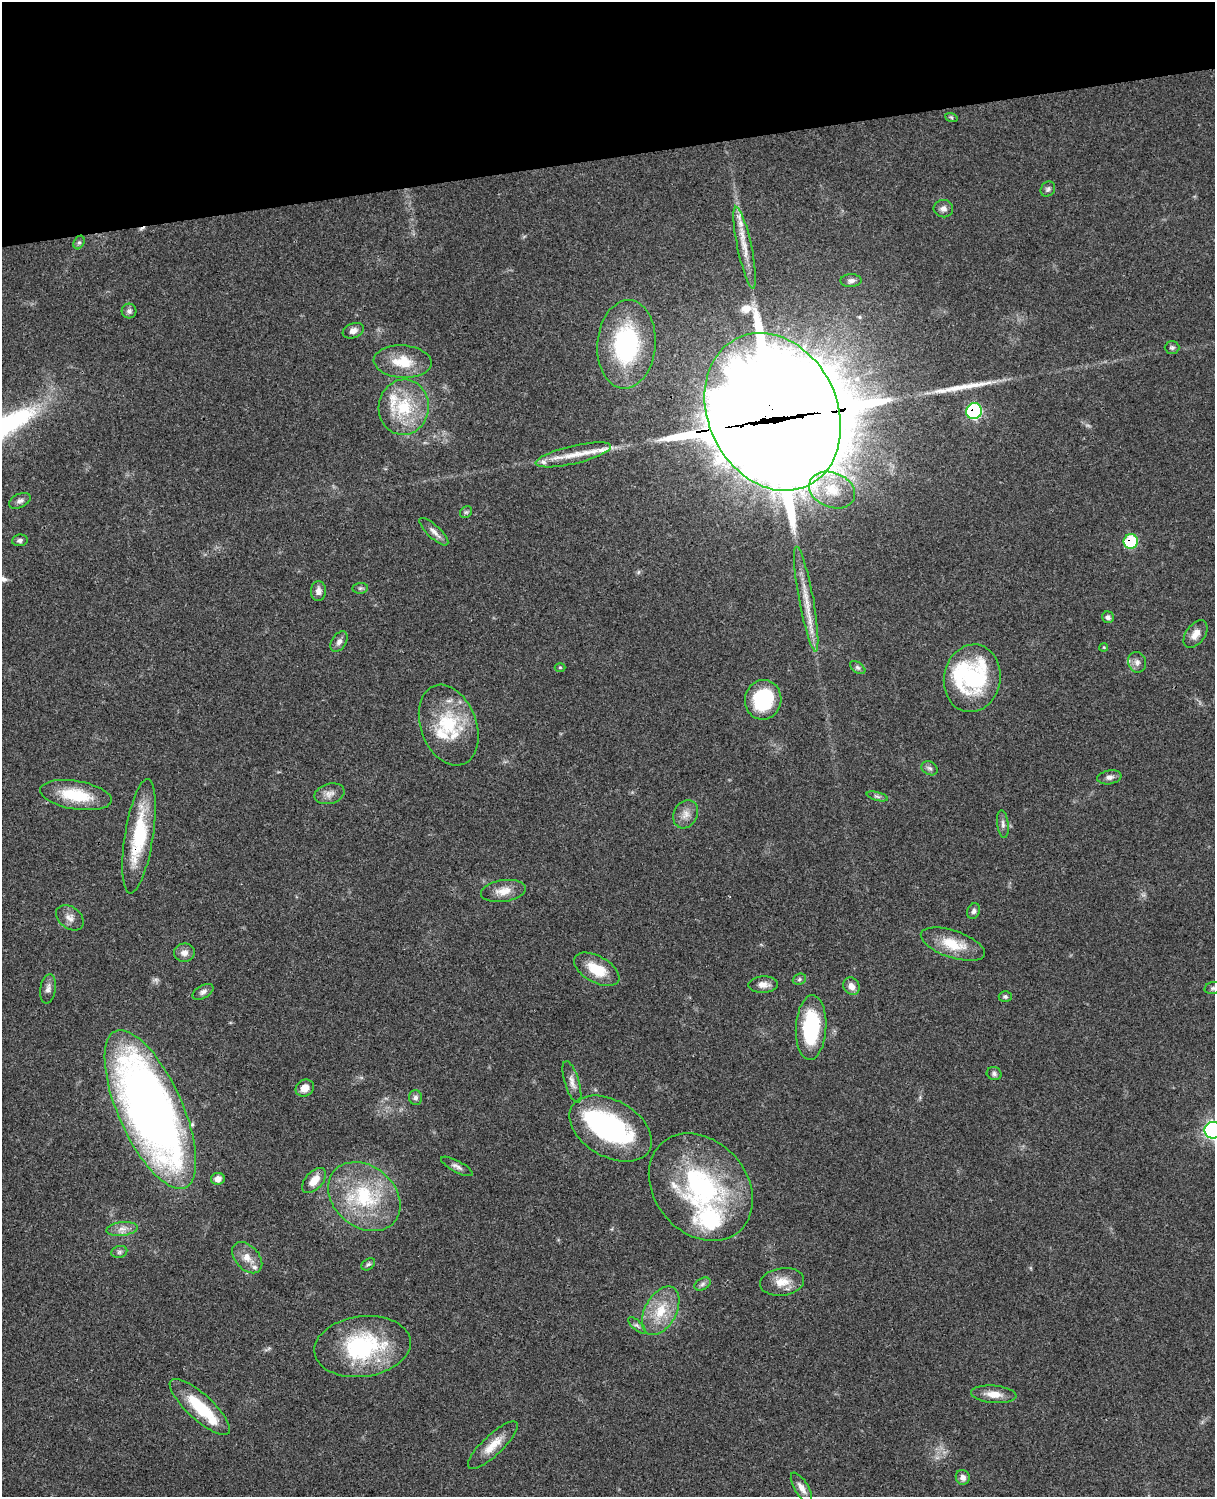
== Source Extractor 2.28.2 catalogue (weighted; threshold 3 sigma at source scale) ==
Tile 3 of 4 x 3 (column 3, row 1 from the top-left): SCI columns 2544-3756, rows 3269-4763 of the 5087 x 4928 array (HDU 1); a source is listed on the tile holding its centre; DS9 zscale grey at full resolution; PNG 1217 x 1499 px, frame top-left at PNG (2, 2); each listed source drawn as its Kron ellipse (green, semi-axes under 4 px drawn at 4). Shown black and unused: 10% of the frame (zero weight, under 3 of 4 exposures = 6% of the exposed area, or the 3 px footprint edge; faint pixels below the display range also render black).
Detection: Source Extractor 2.28.2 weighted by HDU 2 'WHT'; one run over the whole footprint, this tile lists its part. Background 0.0799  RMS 0.0058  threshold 0.0263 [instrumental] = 3 sigma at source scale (4.5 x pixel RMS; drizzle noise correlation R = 1.50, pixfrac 1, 0.05/0.05 arcsec/px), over >= 5 px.
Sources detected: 100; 6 inside a brighter object's white glare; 1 cosmic-ray / hot-pixel residue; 3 long thin detections or spike segments (spike, bleed or trail) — neither listed nor drawn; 8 inside a brighter listed object's ellipse — not listed separately; the other 82 listed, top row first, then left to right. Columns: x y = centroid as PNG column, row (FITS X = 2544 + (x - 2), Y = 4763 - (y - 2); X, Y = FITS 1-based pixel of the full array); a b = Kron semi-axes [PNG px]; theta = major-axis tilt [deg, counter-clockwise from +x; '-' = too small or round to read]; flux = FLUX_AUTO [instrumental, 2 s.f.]
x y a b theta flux
951 117 6 4 -19 0.86
1048 189 8 7 - 1.5
943 209 10 8 -5 2.8
79 242 7 5 62 1.2
745 248 42 7 -78 9.5
851 281 10 6 1 2.2
129 311 7 7 - 1.7
353 331 11 7 20 3.2
626 344 44 29 85 73
1172 347 7 6 - 1.4
403 362 29 16 -4 17
404 407 28 25 82 29
974 411 8 7 - 74
773 412 82 64 -64 12000
573 455 38 9 13 12
832 490 24 17 -22 15
20 501 11 7 26 2.3
466 512 6 5 - 1
434 532 19 6 -43 3.5
20 540 8 6 8 1.8
1131 541 7 7 - 33
360 588 8 5 7 1.2
318 591 10 7 86 3.1
806 599 53 7 -79 13
1108 617 6 5 - 2
1195 634 15 9 54 4.9
339 642 11 7 55 2.5
1104 647 4 3 - 0.53
1137 662 10 9 - 2.9
560 667 5 3 - 0.54
858 667 8 5 -35 1.4
972 678 34 28 79 68
763 700 20 18 81 41
449 725 42 27 -69 36
929 768 8 6 -29 1.7
1109 777 12 7 8 2.6
329 794 15 10 16 4.2
76 795 36 14 -9 23
877 796 11 3 -15 1.3
686 814 15 11 61 5.1
1003 824 14 5 -83 2.3
139 836 58 14 81 39
503 891 22 11 9 7.4
974 911 8 6 67 1.6
70 918 15 11 -39 4.1
953 944 33 13 -19 16
184 953 10 9 - 3.6
597 969 25 13 -29 15
799 979 7 5 23 1.1
763 985 15 8 2 4.2
851 986 9 8 - 4.1
1213 988 8 6 14 1.4
48 989 15 7 81 3.2
203 992 11 6 29 2.1
1005 996 6 5 - 1.3
811 1027 32 15 87 45
994 1074 7 6 - 1.5
572 1082 22 7 -73 4.2
305 1088 9 8 - 5.2
416 1098 7 6 - 1.8
150 1110 86 32 -66 480
611 1129 44 28 -30 86
1213 1130 8 8 - 170
457 1166 18 5 -28 2.5
218 1179 7 6 - 4
314 1181 15 8 48 7
701 1187 59 46 -49 100
364 1197 39 30 -40 48
122 1229 16 6 6 4
119 1252 8 6 17 1.5
247 1258 18 12 -48 6.6
368 1264 7 5 36 1.2
782 1282 22 13 8 9
702 1284 9 5 28 1.6
661 1311 26 15 61 17
637 1325 11 4 -41 1.6
362 1346 48 30 7 63
994 1394 23 8 -5 7.3
200 1407 39 12 -42 27
493 1445 33 10 43 10
963 1477 7 7 - 2.7
801 1488 17 7 -59 4.2
Overlapping masked pixels (flux is a lower limit): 4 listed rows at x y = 974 411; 773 412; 1131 541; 139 836
Isophote crosses this tile's border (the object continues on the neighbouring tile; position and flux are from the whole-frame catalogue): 1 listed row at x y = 1213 1130